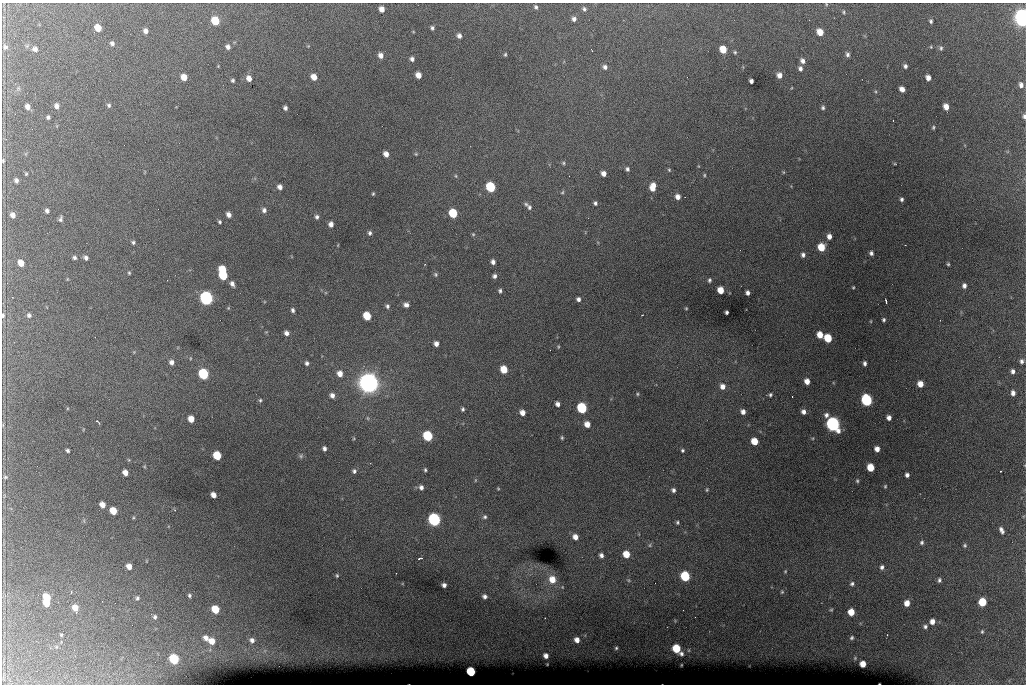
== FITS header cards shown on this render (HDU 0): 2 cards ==
NAXIS1  =                 1024 /fastest changing axis
NAXIS2  =                  682 /next to fastest changing axis

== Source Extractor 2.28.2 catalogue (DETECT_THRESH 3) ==
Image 1024 x 682 px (HDU 0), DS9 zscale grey, 1 PNG px = 1 image px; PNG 1028 x 686 px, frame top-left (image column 1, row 682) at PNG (2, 3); no overlay
Background 6130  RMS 51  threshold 154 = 3 sigma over >= 5 px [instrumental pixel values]
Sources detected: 237; all 237 listed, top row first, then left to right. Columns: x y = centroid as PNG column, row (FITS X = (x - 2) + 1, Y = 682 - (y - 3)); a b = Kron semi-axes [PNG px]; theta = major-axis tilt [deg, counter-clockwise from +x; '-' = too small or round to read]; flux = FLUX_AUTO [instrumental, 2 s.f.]
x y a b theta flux
826 4 4 3 - 2.9e+03
536 7 5 4 - 6.5e+03
382 9 5 5 - 2.7e+04
584 9 6 5 - 8.7e+03
844 12 6 4 -74 4.8e+03
1022 18 9 6 -76 1.9e+06
574 19 6 5 - 1.2e+04
215 21 6 5 - 1.4e+05
931 21 5 4 - 6.8e+03
98 28 6 5 - 5.4e+04
432 28 4 4 - 7.1e+03
145 31 5 4 - 1.6e+04
820 32 6 5 - 4.8e+04
459 36 6 5 - 1.4e+04
112 43 5 5 - 1.0e+04
308 46 4 4 - 2.8e+03
5 47 7 7 - 1.0e+04
228 47 6 5 - 1.4e+04
931 47 4 3 - 3.2e+03
941 48 7 5 -81 6.8e+03
35 49 6 6 - 1.4e+04
723 49 6 5 - 7.0e+04
735 52 5 5 - 5.4e+03
505 54 4 3 - 4.4e+03
847 54 6 5 - 8.9e+03
381 55 6 5 - 2.0e+04
412 59 5 5 - 1.2e+04
802 61 6 5 - 1.4e+04
218 66 3 3 - 2.5e+03
905 66 4 4 - 9.2e+03
605 67 6 5 - 1.1e+04
800 68 6 5 - 1.0e+04
418 75 5 5 - 3.3e+04
779 75 6 5 - 2.1e+04
184 77 5 5 - 4.0e+04
314 77 5 5 - 3.7e+04
249 78 5 4 - 2.4e+04
928 78 5 4 - 2.1e+04
233 80 4 4 - 6.1e+03
751 81 4 4 - 1.2e+04
1021 85 6 5 - 1.5e+04
18 88 6 4 -72 5.7e+03
902 89 5 5 - 2.0e+04
109 105 5 5 - 6.5e+03
56 106 5 5 - 1.5e+04
27 107 5 4 - 2.0e+04
946 107 5 5 - 3.1e+04
285 108 4 4 - 9.4e+03
823 108 5 4 - 6.8e+03
1024 116 6 4 -87 8.3e+03
48 117 4 4 - 6.9e+03
933 127 5 4 - 4.7e+03
386 154 5 4 - 2.3e+04
416 154 5 4 - 3.8e+03
3 161 5 4 - 3.9e+03
563 163 5 4 - 5.1e+03
698 166 4 3 - 2.2e+03
627 169 5 5 - 7.9e+03
669 170 5 4 - 4.0e+03
783 172 6 4 -89 3.5e+03
604 173 5 4 - 2.0e+04
26 174 4 3 - 3.8e+03
704 175 4 4 - 3.7e+03
456 176 5 3 - 3.7e+03
16 180 5 4 - 1.0e+04
280 187 5 4 - 1.6e+04
490 187 6 5 - 2.8e+05
653 187 8 6 78 4.2e+04
562 192 5 4 - 4.2e+03
373 194 4 3 - 4.1e+03
678 197 6 5 - 2.0e+04
902 199 4 3 - 6.8e+03
595 203 4 4 - 7.2e+03
526 204 6 5 - 6.0e+03
529 207 7 5 -78 8.0e+03
264 210 6 6 - 1.1e+04
47 211 5 4 - 1.0e+04
453 213 6 5 - 1.6e+05
13 215 5 4 - 1.9e+04
229 215 5 4 - 1.8e+04
317 217 5 5 - 8.9e+03
61 219 7 4 75 8.3e+03
220 222 4 4 - 5.2e+03
331 224 5 4 - 1.8e+04
370 233 5 4 - 8.4e+03
473 234 5 5 - 4.1e+03
829 236 5 4 - 2.0e+04
133 242 5 4 - 6.3e+03
338 245 4 2 - 2.4e+03
821 247 6 5 - 7.7e+04
871 253 4 4 - 8.9e+03
803 255 6 5 - 1.1e+04
74 258 5 4 - 7.8e+03
86 258 5 4 - 1.1e+04
493 262 4 4 - 1.3e+04
21 263 6 5 - 3.9e+04
948 264 4 4 - 4.6e+03
222 270 6 5 - 9.9e+04
129 273 5 4 - 3.8e+03
436 274 6 5 - 5.8e+03
223 275 6 5 - 1.8e+05
494 276 4 4 - 9.1e+03
709 280 4 3 - 6.0e+03
232 284 6 4 -63 1.3e+04
964 286 5 5 - 1.2e+04
853 287 3 2 - 3.1e+03
721 290 5 5 - 4.9e+04
500 291 4 3 - 6.4e+03
748 293 4 4 - 1.1e+04
206 298 7 6 - 9.9e+05
578 299 4 4 - 1.1e+04
886 302 5 2 - 5.1e+03
406 305 5 5 - 1.4e+04
387 306 6 5 - 8.3e+03
686 308 3 3 - 3.1e+03
293 310 5 4 - 8.8e+03
726 312 4 3 - 6.9e+03
3 315 6 4 89 6.1e+03
29 315 6 5 - 8.0e+03
367 316 6 5 - 1.2e+05
884 320 3 3 - 5.8e+03
871 321 5 3 - 2.6e+03
286 333 5 5 - 1.4e+04
820 335 6 5 - 4.3e+04
828 338 6 5 - 1.2e+05
436 344 5 4 - 1.7e+04
558 346 5 3 - 3.8e+03
190 358 5 3 - 2.7e+03
1022 361 5 4 - 9.7e+03
171 362 6 5 - 1.5e+04
307 363 4 4 - 8.3e+03
865 363 4 3 - 9.3e+03
504 369 6 5 - 7.8e+04
1013 371 4 4 - 1.1e+04
203 374 6 5 - 3.4e+05
340 374 6 5 - 2.8e+04
807 381 5 4 - 2.8e+04
369 383 10 9 - 2.5e+06
920 384 5 5 - 3.4e+04
722 386 7 6 - 2.2e+04
1013 393 5 4 - 1.5e+04
637 394 4 4 - 3.8e+03
332 395 5 5 - 1.6e+04
770 395 5 4 - 6.0e+03
260 400 5 4 - 5.4e+03
867 400 6 6 - 4.9e+05
557 404 5 4 - 1.4e+04
582 408 6 5 - 3.2e+05
463 409 4 4 - 6.3e+03
743 412 6 5 - 1.7e+04
803 412 5 5 - 1.5e+04
522 413 5 5 - 2.4e+04
889 418 5 4 - 1.6e+04
191 419 5 5 - 4.4e+04
97 422 5 2 - 5.1e+03
587 424 5 5 - 3.0e+04
833 424 8 6 -58 1.1e+06
428 436 6 5 - 2.7e+05
562 438 5 4 - 4.6e+03
754 441 6 5 - 6.3e+04
324 448 5 4 - 1.0e+04
877 449 5 4 - 2.2e+04
67 450 4 3 - 6.9e+03
682 450 4 3 - 5.1e+03
217 456 6 5 - 1.3e+05
301 456 7 5 22 6.4e+03
871 467 6 5 - 7.9e+04
425 470 4 3 - 5.1e+03
354 471 6 5 - 8.6e+03
1000 471 3 2 - 6.4e+03
125 473 5 4 - 2.5e+04
907 475 4 4 - 1.1e+04
5 477 7 5 -43 7.1e+03
475 480 6 4 89 3.6e+03
857 481 5 4 - 4.6e+03
885 486 5 3 - 3.8e+03
421 487 6 5 - 1.2e+04
498 489 4 3 - 3.2e+03
673 490 5 4 - 1.0e+04
707 490 5 3 - 4.1e+03
213 495 5 4 - 2.4e+04
4 496 8 3 -85 4.4e+03
102 505 5 5 - 2.8e+04
113 511 6 5 - 7.0e+04
485 517 6 6 - 7.9e+03
434 520 7 6 - 8.0e+05
677 522 5 4 - 5.8e+03
1001 530 7 4 -65 1.3e+04
575 537 6 5 - 2.4e+04
922 542 6 5 - 7.4e+03
650 545 5 5 - 5.6e+03
965 545 5 5 - 5.3e+03
626 554 6 5 - 6.1e+04
601 555 5 4 - 1.2e+04
420 558 5 3 - 5.8e+03
129 566 5 5 - 2.7e+04
882 567 6 5 - 1.0e+04
785 571 5 4 - 3.9e+03
337 576 5 4 - 4.5e+03
685 576 6 5 - 2.4e+05
552 579 8 7 - 4.7e+04
628 580 5 5 - 4.3e+03
939 580 5 4 - 7.4e+03
852 584 6 5 - 8.1e+03
444 585 4 4 - 1.2e+04
71 592 3 3 - 3.0e+03
782 592 5 4 - 3.8e+03
189 595 5 4 - 6.4e+03
484 596 5 4 - 1.1e+04
47 598 6 5 - 9.4e+04
137 598 6 5 - 7.4e+03
982 602 6 5 - 1.4e+05
47 603 5 4 - 4.1e+04
907 603 5 5 - 3.1e+04
75 608 8 5 -75 3.6e+04
215 609 6 5 - 9.7e+04
831 610 4 4 - 3.9e+03
851 612 5 5 - 5.5e+04
155 617 5 5 - 8.0e+03
932 621 5 5 - 2.3e+04
925 626 5 5 - 8.2e+03
982 632 5 3 - 4.6e+03
61 635 4 3 - 4.2e+03
206 638 6 5 - 1.9e+04
852 638 5 4 - 5.7e+03
252 640 6 6 - 1.4e+04
577 640 5 4 - 2.1e+04
212 641 6 5 - 4.2e+04
56 647 5 3 - 3.8e+03
616 648 3 3 - 3.7e+03
676 649 6 5 - 1.2e+05
681 654 5 4 - 8.2e+03
546 656 5 4 - 1.6e+04
855 658 4 4 - 3.3e+03
174 659 6 5 - 2.6e+05
863 664 5 5 - 4.0e+04
471 672 6 5 - 2.2e+05
At the frame edge (FLAGS 8, measured only in part): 5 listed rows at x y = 826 4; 1022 18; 1024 116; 3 161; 3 315

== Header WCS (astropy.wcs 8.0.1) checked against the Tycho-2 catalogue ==
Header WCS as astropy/WCSLIB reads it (CRVAL/CRPIX/CD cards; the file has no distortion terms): RA---TAN/DEC--TAN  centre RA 07:06:07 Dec +31:10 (106.53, +31.16 deg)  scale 1.44 arcsec/px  FOV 24.5' x 16.3'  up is -93 deg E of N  parity flipped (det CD > 0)
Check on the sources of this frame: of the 60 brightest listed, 8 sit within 2.2 arcsec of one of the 15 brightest Tycho-2 stars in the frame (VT <= 12.35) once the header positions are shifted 0.22 arcsec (0.19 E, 0.12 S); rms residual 1.19 arcsec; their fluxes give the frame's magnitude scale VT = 25.61 - 2.5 log10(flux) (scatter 0.39 mag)
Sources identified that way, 8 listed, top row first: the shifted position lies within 2.2 arcsec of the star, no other Tycho-2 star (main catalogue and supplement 1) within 4.4 arcsec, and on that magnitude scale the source's flux lands within +1.5 / -3 mag of the star's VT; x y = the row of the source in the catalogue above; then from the Tycho-2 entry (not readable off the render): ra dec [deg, ICRS J2000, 3 dp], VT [Tycho-2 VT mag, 2 dp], TYC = Tycho-2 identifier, HIP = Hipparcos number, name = IAU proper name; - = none
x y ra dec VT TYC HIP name
490 187 106.458 +31.151 12.35 2438-728-1 - -
203 374 106.551 +31.041 11.84 2438-663-1 - -
369 383 106.552 +31.106 9.20 2438-180-1 - -
867 400 106.550 +31.305 11.61 2438-184-1 - -
582 408 106.559 +31.192 11.79 2438-1039-1 - -
833 424 106.562 +31.292 10.01 2438-106-1 - -
434 520 106.614 +31.135 11.36 2438-550-1 - -
471 672 106.684 +31.152 11.76 2438-931-1 - -